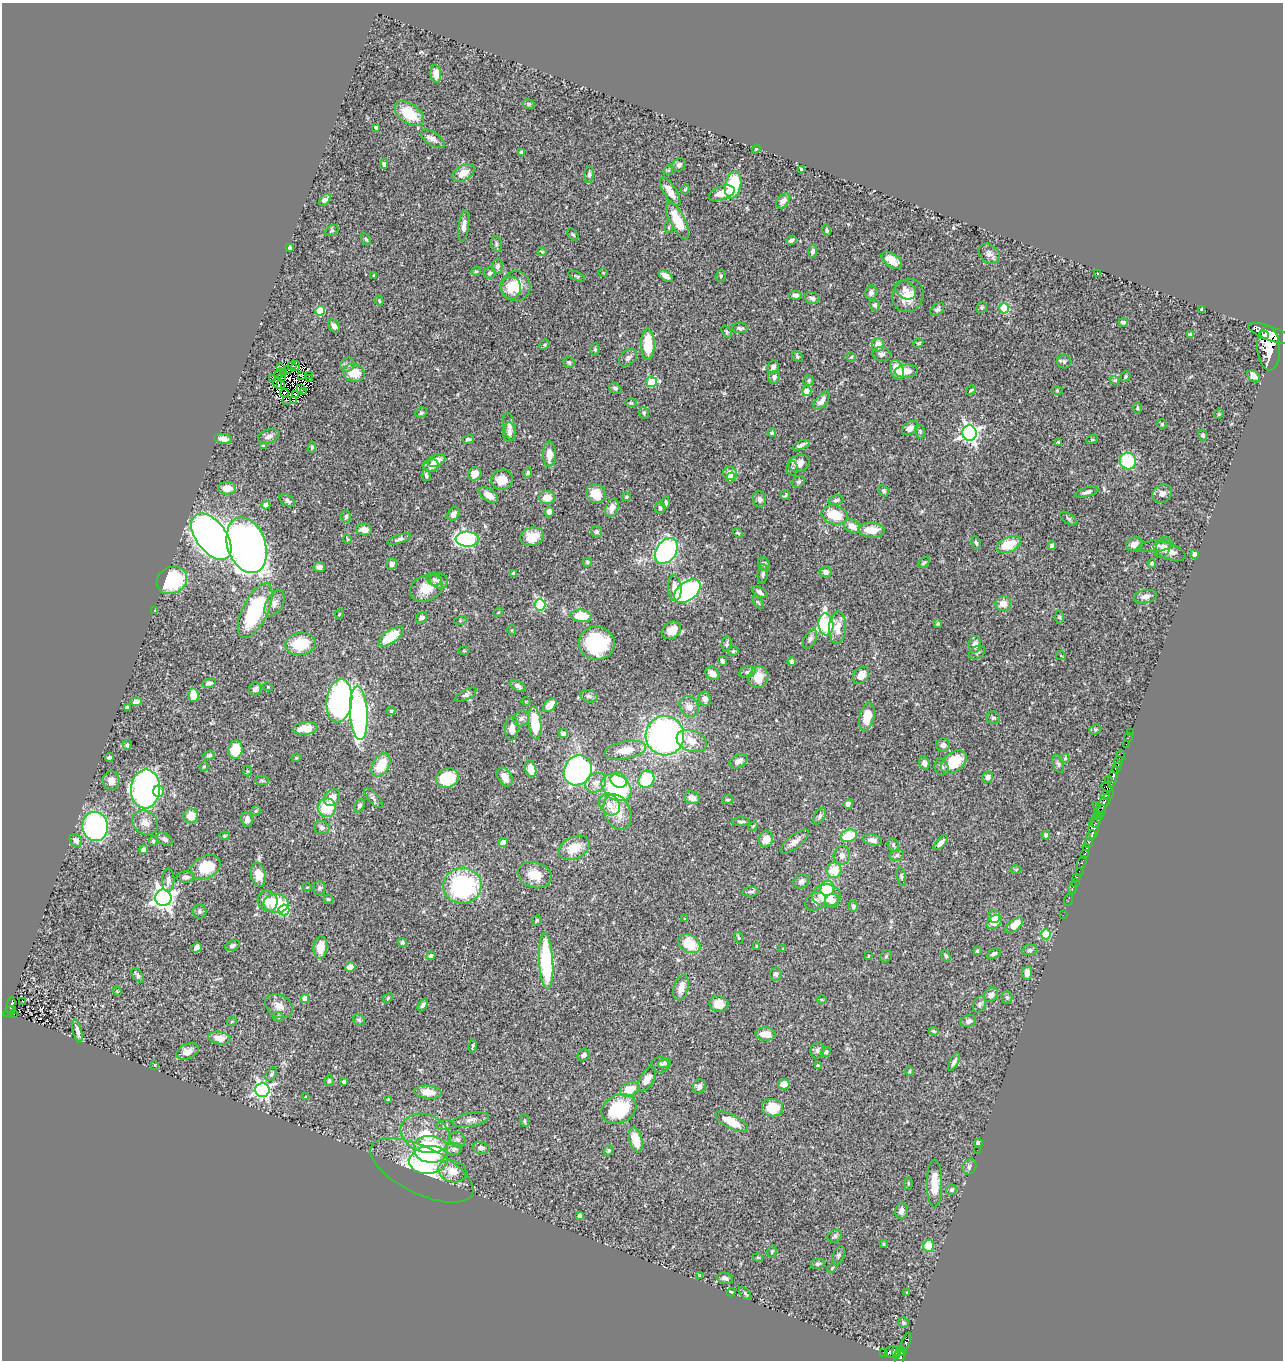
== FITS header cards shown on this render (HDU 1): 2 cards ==
NAXIS1  =                 1281
NAXIS2  =                 1358

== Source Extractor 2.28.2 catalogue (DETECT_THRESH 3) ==
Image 1281 x 1358 px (HDU 1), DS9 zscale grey, 1 PNG px = 1 image px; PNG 1285 x 1362 px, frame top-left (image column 1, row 1358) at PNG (2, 3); each listed source drawn as its Kron ellipse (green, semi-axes under 4 px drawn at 4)
Background 0.443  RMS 0.022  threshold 0.0669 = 3 sigma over >= 5 px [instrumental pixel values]
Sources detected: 497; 7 with non-positive FLUX_AUTO (blend fragments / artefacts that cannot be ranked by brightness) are neither listed nor drawn; the other 490 listed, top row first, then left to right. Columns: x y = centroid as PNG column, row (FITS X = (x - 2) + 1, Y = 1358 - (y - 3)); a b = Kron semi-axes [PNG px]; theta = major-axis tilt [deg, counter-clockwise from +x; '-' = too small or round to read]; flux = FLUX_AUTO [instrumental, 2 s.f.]
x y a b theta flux
436 74 9 5 -87 14
529 104 6 5 - 2.7
409 114 17 9 -35 42
376 127 4 3 - 2.1
433 139 13 6 -34 7.6
756 149 4 3 - 1.2
522 152 4 4 - 4.9
384 164 5 4 - 3.1
679 165 7 6 - 4.3
801 169 4 3 - 2.8
668 170 5 4 - 2
463 173 12 7 30 16
589 174 8 5 84 4
733 185 14 8 78 89
685 189 5 4 - 1.8
670 192 16 6 -57 16
722 193 13 6 19 15
325 200 7 4 48 7.6
783 201 9 5 49 7.4
678 221 20 7 -63 39
464 226 16 5 83 8.1
669 227 6 3 -83 1.7
827 230 5 4 - 2.3
332 231 7 5 31 2.8
573 235 7 4 -48 2.4
366 239 6 4 -61 2.5
791 240 5 3 - 3.8
496 244 8 5 -83 3.4
290 247 3 3 - 2.5
813 251 6 4 80 4.1
542 252 4 4 - 1.5
989 254 11 9 -41 7.4
892 260 11 6 -36 17
497 266 7 5 85 4.6
476 271 5 4 - 1.7
490 273 6 5 - 3.8
603 273 5 3 - 1.2
1098 274 3 3 - 2.3
373 275 3 2 - 1.1
577 276 9 3 -23 1.8
666 276 8 4 -32 8.6
721 276 6 5 - 2.4
516 286 15 14 - 34
511 288 11 10 - 20
905 290 11 8 -34 8.3
871 293 7 6 - 6.2
795 295 7 4 -5 4.3
908 295 17 15 61 25
812 298 7 5 -15 6.7
379 301 5 4 - 1.8
875 305 5 5 - 3.3
982 307 6 5 - 2.6
1004 308 5 5 - 73
937 309 8 5 40 3.2
1202 309 3 3 - 2
320 311 4 4 - 54
1123 322 4 3 - 3.7
334 326 7 5 -52 5.7
740 328 8 5 -5 3.1
726 332 7 4 -56 2.4
1270 333 23 7 -20 2000
1191 334 4 3 - 3.6
1264 335 5 4 - 360
918 343 5 4 - 1.7
544 345 5 5 - 2.1
648 345 15 6 -90 48
878 345 7 6 - 15
1269 348 22 11 -86 2600
595 349 6 5 - 2.1
882 354 9 7 -8 5
797 356 6 5 - 3.1
851 357 4 4 - 1.6
628 358 10 7 41 5.4
1064 361 7 7 - 4.4
569 362 6 5 - 2.5
347 365 7 6 - 4.4
292 366 4 2 - 2.8
296 366 5 3 - 2.4
281 367 4 3 - 3.1
773 367 7 5 80 6.7
288 369 3 2 - 2
897 370 10 6 -69 25
906 371 11 6 4 11
284 373 3 2 - 0.46
354 373 11 8 -18 32
280 374 6 2 41 0.84
301 375 3 2 - 2
309 375 3 2 - 1.1
1253 376 7 5 -44 8.8
774 377 6 6 - 7.3
1125 377 5 4 - 2.4
273 378 3 2 - 1
281 378 3 2 - 0.13
309 379 3 2 - 1.7
1115 380 5 4 - 1.7
809 381 5 5 - 2.6
652 382 6 5 - 58
278 383 6 2 -66 1.9
281 385 3 2 - 1.6
300 388 3 2 - 2.4
615 388 6 5 - 3.1
971 390 5 2 - 1.5
807 391 5 4 - 28
1057 391 5 3 - 1.2
303 392 2 2 - 1.9
284 393 4 2 - 1.4
295 394 3 2 - 1.9
286 400 4 2 - 3.8
294 401 3 2 - 3.8
822 401 11 5 51 8.4
631 403 6 3 -2 1.6
1137 408 5 3 - 1.7
421 413 6 5 - 2.9
644 413 6 5 - 3.1
1219 414 5 4 - 1.9
1162 424 4 4 - 2
509 427 14 6 -78 7.7
910 428 9 6 33 8
920 431 7 5 -76 2.3
509 432 10 6 89 6.1
772 433 4 4 - 2.4
969 433 7 7 - 550
1203 435 5 4 - 3.4
269 436 11 6 20 7.8
223 439 9 5 -8 7.7
468 439 6 4 15 3.3
1092 440 6 4 18 1.5
1059 442 3 3 - 2.1
801 445 9 3 22 4.7
263 446 4 3 - 1.5
312 447 6 4 80 2.4
549 454 12 6 89 14
436 460 9 6 25 14
1128 461 8 8 - 79
799 463 11 8 15 13
431 466 8 6 19 8.3
792 469 7 6 - 3.5
528 473 5 4 - 2.6
730 473 7 6 - 24
475 474 7 6 - 16
426 475 6 3 -75 2.6
730 478 5 4 - 7.8
502 480 11 10 - 21
798 482 7 5 29 2.7
227 488 9 6 -1 15
884 491 6 4 -62 2.7
1087 492 12 4 17 5.5
596 494 10 9 - 24
1162 494 10 8 32 7.7
489 495 10 6 -36 14
785 495 5 3 - 2.4
547 497 8 6 0 18
626 497 4 3 - 1.9
760 499 8 6 -77 4.9
287 500 8 5 -31 4.7
836 500 7 5 14 3.1
666 502 6 4 -89 3.3
266 505 4 4 - 14
612 508 9 6 69 13
660 508 6 5 - 2.9
549 512 5 4 - 8.6
453 514 7 5 57 6.8
834 515 13 9 -13 40
346 517 6 4 88 2.8
1069 519 9 5 -36 2.9
852 526 8 6 -32 16
364 530 8 6 -4 10
871 530 13 7 -4 25
596 532 5 5 - 5
738 533 5 3 - 1.6
211 537 27 15 -53 1100
532 537 12 9 16 27
347 539 4 3 - 1.2
399 539 12 4 18 4.5
467 539 11 7 -3 270
976 543 7 4 -74 3.1
1134 544 9 7 22 9.6
247 545 29 19 -72 1100
1008 545 13 7 24 35
1052 545 5 4 - 3.6
1155 546 18 6 7 6.3
1163 547 11 7 66 6.5
666 551 14 10 54 270
1169 551 17 8 -20 12
1195 554 4 4 - 5.8
587 562 4 4 - 2.3
924 563 7 4 36 2.6
1152 563 4 4 - 2.9
392 564 6 5 - 6.1
764 564 7 5 -58 5.2
319 567 5 5 - 4.6
825 572 6 5 - 6.3
514 573 4 3 - 3
763 574 9 5 86 4
434 579 7 6 - 3.6
172 580 16 13 30 110
439 581 9 7 -26 6
426 588 17 12 24 29
675 588 13 6 -85 13
687 591 15 9 36 270
759 592 9 4 -31 5.4
1145 597 11 6 10 8.3
758 602 7 3 -53 1.7
274 603 14 8 60 9
1003 604 8 7 - 15
540 605 5 5 - 130
155 611 3 3 - 2.3
255 611 30 12 64 150
498 612 5 4 - 1.6
339 614 5 3 - 1.3
581 616 10 6 -6 43
1059 617 7 4 -89 2.2
422 618 6 5 - 4.8
460 621 6 4 19 1.9
938 623 4 3 - 2.2
826 624 11 7 -85 180
837 628 16 8 87 19
512 630 5 3 - 1.5
671 630 10 8 33 22
391 636 15 6 36 53
810 639 10 5 61 4.7
597 643 18 16 -10 97
300 644 15 11 10 53
727 644 7 5 81 3.2
975 645 8 6 85 11
464 651 5 3 - 1.3
733 651 5 5 - 2.5
977 652 8 6 34 3.6
1061 656 5 3 - 1.2
722 661 5 3 - 3.2
792 661 4 4 - 3.5
747 672 8 6 17 3.8
712 673 7 5 -33 8.7
861 675 9 7 48 14
758 677 11 9 60 22
209 683 7 4 10 3.6
518 686 9 5 -29 4.9
268 687 5 3 - 1.3
255 689 6 6 - 4.3
193 695 7 5 -87 29
466 695 12 5 27 4.4
589 696 9 6 -16 4.3
705 699 7 6 - 6.4
339 701 22 12 83 470
136 702 5 4 - 8.9
526 702 4 3 - 1.2
550 705 8 5 45 25
127 707 4 3 - 3.5
689 707 11 9 -52 13
391 711 4 4 - 1.8
359 713 27 9 -86 380
867 717 14 7 78 32
521 718 8 7 - 4.9
993 718 6 6 - 3.4
535 723 16 6 -84 57
305 728 12 6 5 24
512 728 12 6 86 11
1095 730 6 5 - 2.1
1130 732 2 2 - 7.1
563 733 5 4 - 5.1
665 736 20 19 - 490
1128 737 4 2 - 6
692 741 15 10 -21 22
1126 744 2 2 - 6.6
127 745 5 3 - 2.2
943 745 7 6 - 5.5
235 750 9 7 81 41
625 750 21 9 10 24
209 755 6 4 22 4.1
1120 755 6 3 70 49
109 757 4 3 - 4.4
296 758 4 3 - 1.3
1065 758 5 4 - 1.6
738 761 10 6 29 8.1
954 762 14 9 37 49
1118 762 6 3 80 170
924 763 7 5 -75 6.2
1058 764 9 5 -71 3.7
381 765 13 8 58 40
204 766 5 3 - 1.8
941 767 8 7 - 4.9
1116 768 6 4 66 190
531 769 9 5 -72 24
578 770 15 13 60 390
247 771 5 3 - 1.5
505 777 10 6 -61 12
988 777 6 5 - 7.4
1113 777 11 3 76 420
447 778 12 9 22 54
646 779 9 7 60 75
1108 779 3 2 - 47
111 780 9 8 - 9.8
619 780 8 7 - 27
262 781 7 4 -1 2.2
596 783 11 9 38 13
616 787 16 12 -35 160
1106 787 5 3 - 82
145 789 19 14 85 520
158 791 5 5 - 12
1105 795 4 3 - 200
332 797 9 7 51 14
373 798 13 5 -48 4.6
692 798 8 6 -20 13
728 800 5 4 - 2.7
1104 803 16 4 54 250
609 804 12 9 -52 15
848 804 5 4 - 8.8
1097 805 2 2 - 6.8
359 806 7 5 65 3.4
327 808 9 9 - 48
1101 810 6 3 58 120
256 811 5 4 - 2.2
617 812 19 13 -66 33
191 816 7 7 - 22
820 816 9 5 60 3.8
1099 816 4 3 - 60
247 820 7 5 -83 5.3
741 822 9 3 1 3
1096 822 6 3 59 200
145 823 14 11 -35 13
95 826 15 13 -79 270
753 826 5 3 - 1.6
322 828 7 6 - 5.3
1094 828 11 5 85 490
1046 835 4 4 - 4.8
1091 835 5 3 - 170
224 836 5 4 - 2.2
849 836 8 6 18 44
165 839 9 5 -31 5.3
766 839 8 7 - 14
76 840 7 5 -49 7
872 840 9 5 -10 8.1
153 841 5 4 - 2.4
795 841 17 6 39 9.7
503 843 4 4 - 23
941 843 9 4 47 8
1089 843 5 3 - 260
893 845 7 5 -62 3.2
574 848 16 11 27 30
1087 848 4 3 - 140
144 850 4 4 - 13
1085 854 4 3 - 140
842 855 9 8 - 7.4
897 855 7 5 17 3.6
1082 862 7 3 65 74
206 867 15 11 26 45
1016 869 5 3 - 1.4
834 870 7 7 - 29
1079 871 2 2 - 4
258 875 12 7 -79 21
535 875 17 12 -18 25
901 876 10 3 -82 2.2
186 877 9 5 1 5.1
1077 877 2 2 - 3.5
168 880 12 6 88 7.5
801 881 8 7 - 5.5
1075 882 2 2 - 5.9
462 886 19 18 - 220
307 887 4 3 - 1.1
320 888 7 6 - 3.7
827 888 7 7 - 40
1073 888 6 2 71 10
751 892 8 4 7 3.7
827 896 14 11 -2 40
163 898 8 8 - 910
328 899 5 4 - 1.9
1068 900 6 2 72 11
268 901 10 9 - 16
816 901 11 9 33 9
832 901 7 7 - 6.4
276 904 12 9 -5 60
853 906 5 4 - 4.5
284 910 5 5 - 76
199 911 7 7 - 3.5
1063 915 2 2 - 5.7
994 916 6 6 - 8.8
685 919 4 2 - 1.3
537 920 5 4 - 2.3
994 922 9 6 37 29
1014 925 10 5 40 28
1046 934 5 5 - 64
739 938 6 4 -72 2
402 942 5 4 - 2.8
689 943 12 8 -31 45
233 946 8 5 26 3.6
757 946 3 3 - 2.2
320 947 11 7 85 22
197 948 5 4 - 6.6
783 948 4 2 - 1.1
1030 950 8 5 8 3.5
977 951 4 3 - 1.8
994 954 7 4 22 4.1
431 956 4 4 - 4.2
868 956 3 2 - 1.1
886 956 7 5 45 2.5
946 956 6 4 -64 2.9
546 961 28 7 -86 170
350 967 5 4 - 13
1027 973 7 5 82 11
776 974 6 6 - 5
138 975 8 5 -52 4.4
681 988 13 7 74 14
117 991 5 3 - 1.2
991 995 8 6 50 8.2
1007 997 6 5 - 2.9
388 998 5 4 - 1.9
305 999 4 4 - 24
822 1000 5 3 - 1.5
22 1001 2 2 - 1.1
719 1004 9 8 - 18
980 1004 9 6 66 3.9
11 1005 8 3 77 89
422 1005 7 4 62 4.3
279 1006 15 11 -32 13
9 1011 7 4 37 70
14 1013 3 2 - 9
278 1017 6 4 -24 2.3
359 1020 6 5 - 2.7
232 1021 5 3 - 1.2
968 1021 8 6 18 5.4
77 1031 12 4 -75 6.9
934 1031 5 4 - 2.6
765 1034 10 6 -4 16
219 1038 11 6 -9 16
473 1046 6 2 78 1.7
817 1050 8 6 70 4.5
188 1051 12 7 25 11
826 1052 5 5 - 4.1
584 1055 6 5 - 3.7
954 1062 10 4 62 4.9
664 1063 6 4 21 3
155 1065 3 2 - 1.1
660 1065 9 7 1 5.7
818 1066 4 4 - 4
910 1071 5 3 - 1.5
271 1074 7 5 58 3.4
647 1079 13 7 60 11
329 1081 5 4 - 2.8
344 1082 4 3 - 2.5
784 1084 5 5 - 22
699 1087 7 6 - 6.6
630 1089 10 6 23 30
262 1090 7 7 - 430
428 1092 14 6 -6 16
305 1097 3 2 - 0.91
388 1099 4 3 - 1.3
772 1108 10 8 -7 39
619 1109 18 14 26 81
471 1120 18 7 10 8.4
525 1121 6 3 -86 1.8
732 1122 18 7 -28 31
445 1125 9 5 7 3
425 1133 25 19 -20 43
457 1139 8 7 - 4.7
636 1140 13 6 -75 26
978 1143 4 4 - 2.6
481 1148 8 6 -13 5.9
431 1149 17 13 -5 160
454 1149 8 6 4 4.7
977 1150 3 2 - 1.5
609 1151 5 4 - 2.7
429 1160 19 14 9 39
969 1167 8 6 62 4.7
422 1170 56 23 -26 87
452 1171 14 11 -18 19
908 1184 6 3 90 1.5
934 1184 24 7 -90 27
951 1190 5 5 - 2.6
901 1211 8 6 79 7.9
580 1216 4 3 - 3.5
835 1236 7 6 - 2.9
883 1244 4 3 - 1.4
929 1246 6 5 - 31
772 1251 6 4 80 2
838 1255 9 5 66 3.4
758 1258 5 3 - 1.1
818 1264 7 5 14 3.4
832 1268 5 3 - 1.6
700 1275 3 3 - 1.2
725 1278 8 5 -12 4.5
731 1292 4 3 - 2.1
907 1292 3 3 - 0.92
745 1293 8 4 -48 2.5
903 1322 5 5 - 2.6
906 1342 10 4 70 91
883 1352 3 2 - 13
892 1352 7 6 - 190
896 1352 6 3 -84 140
902 1352 4 4 - 120
899 1357 10 5 87 230
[7 non-positive-flux detections neither listed nor drawn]